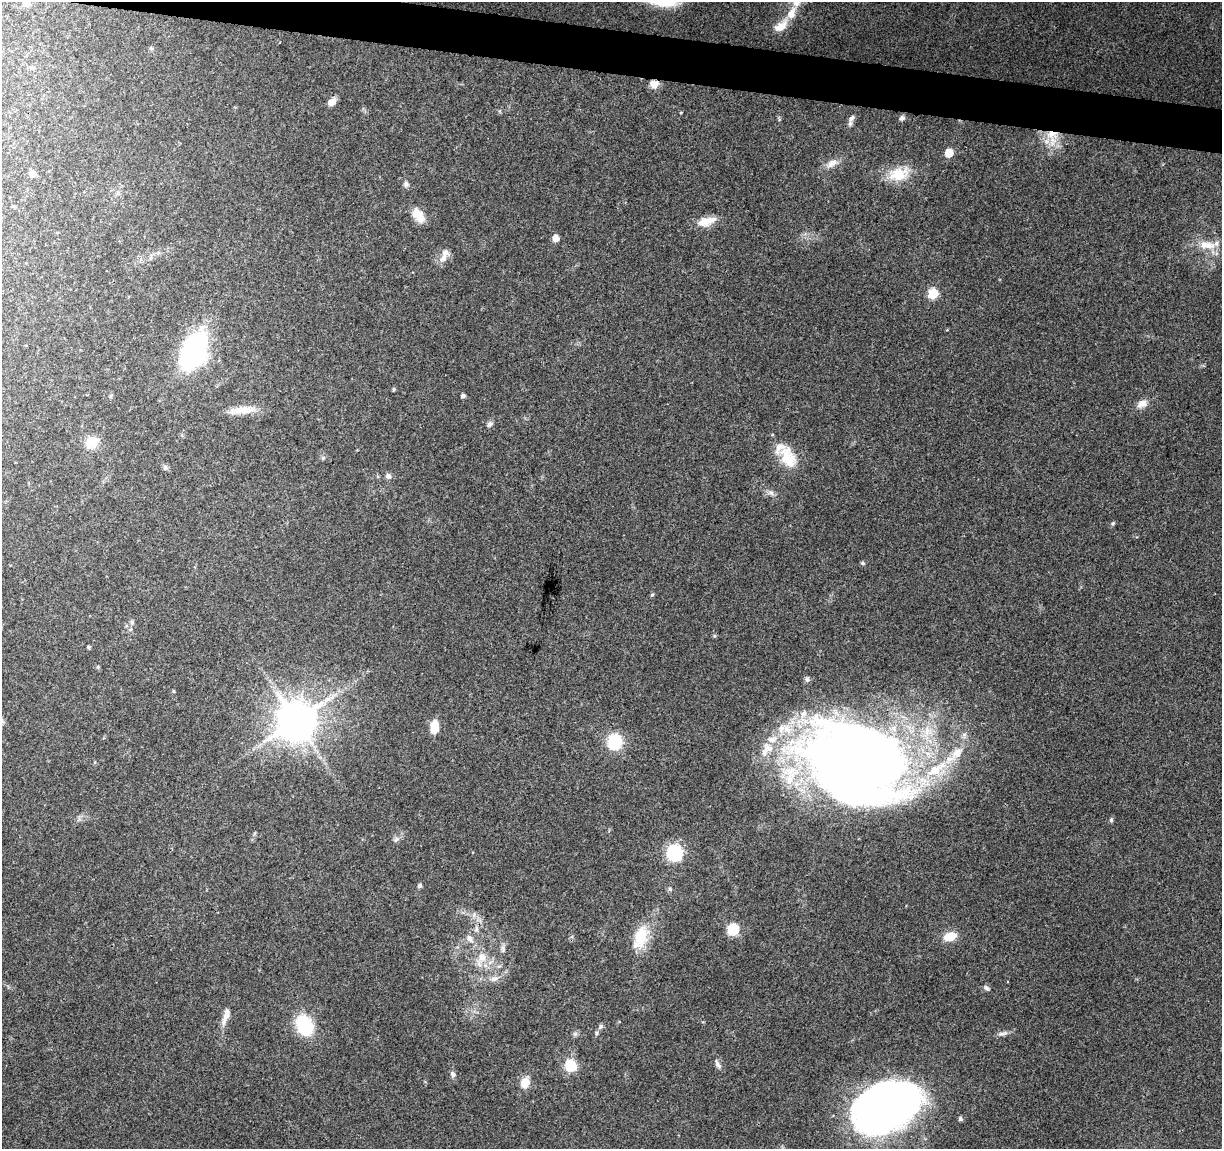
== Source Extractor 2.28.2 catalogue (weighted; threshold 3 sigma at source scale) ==
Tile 11 of 4 x 4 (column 3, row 3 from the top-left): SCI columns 2443-3662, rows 1372-2518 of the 4891 x 5096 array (HDU 1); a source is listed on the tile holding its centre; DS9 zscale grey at full resolution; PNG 1224 x 1151 px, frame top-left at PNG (2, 2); no overlay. Shown black and unused: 3% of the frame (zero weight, under 3 of 4 exposures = <1% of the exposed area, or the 3 px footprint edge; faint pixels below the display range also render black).
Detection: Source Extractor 2.28.2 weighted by HDU 2 'WHT'; one run over the whole footprint, this tile lists its part. Background 0.0914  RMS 0.0061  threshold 0.0273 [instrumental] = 3 sigma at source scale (4.5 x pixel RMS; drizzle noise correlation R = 1.50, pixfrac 1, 0.0396/0.0396 arcsec/px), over >= 5 px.
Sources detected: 86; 3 inside a brighter object's white glare — not listed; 14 inside a brighter listed object's ellipse — not listed separately; the other 69 listed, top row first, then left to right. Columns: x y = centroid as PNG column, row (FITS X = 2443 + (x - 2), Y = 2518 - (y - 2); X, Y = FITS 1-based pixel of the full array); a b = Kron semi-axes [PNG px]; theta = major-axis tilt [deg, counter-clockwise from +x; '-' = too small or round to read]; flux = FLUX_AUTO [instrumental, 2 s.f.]
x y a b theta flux
26 3 5 5 - 11
792 13 21 11 64 8.7
151 48 6 4 -2 0.91
32 68 6 4 -19 0.93
654 84 11 8 -8 5
332 102 8 6 39 5.3
851 118 10 6 59 1.9
902 118 6 6 - 1.8
1052 134 20 17 78 16
949 153 5 5 - 14
832 163 18 9 31 5.2
32 174 5 5 - 6.1
898 174 29 18 14 16
406 184 8 6 80 1.6
418 215 19 10 -56 7.8
706 221 24 11 14 8.9
556 238 5 5 - 5.1
1207 245 26 10 -6 9.8
443 258 17 8 46 4.6
933 293 6 6 - 32
197 354 24 18 85 140
394 389 5 4 - 0.82
463 395 4 4 - 1.7
1142 404 14 9 27 4.7
243 410 35 9 7 9.2
490 424 8 6 45 1.8
92 442 13 11 29 13
788 457 31 19 -58 17
323 458 6 5 - 1.1
165 467 8 6 76 1.4
388 476 8 7 - 2
771 493 9 7 -23 2.2
1113 523 5 4 - 0.79
863 563 6 4 -22 0.84
652 594 5 5 - 0.95
132 622 7 4 -89 1.1
130 629 6 4 31 1
89 647 4 3 - 0.92
98 667 6 4 -73 0.7
807 679 7 6 - 1.6
173 691 5 3 - 0.57
296 720 11 11 - 2000
434 727 13 8 85 11
615 742 7 6 - 100
857 759 107 73 -12 620
1111 820 6 5 - 0.99
396 839 9 5 62 1.8
674 853 7 7 - 130
420 886 5 5 - 1.4
670 889 6 4 -47 0.86
476 929 8 4 -82 1.6
733 929 6 6 - 47
950 936 14 9 14 10
640 937 32 17 70 19
469 938 11 8 -53 3.5
503 949 10 5 -78 1.8
482 957 12 12 - 7.7
494 978 12 7 16 3.4
986 988 8 5 -38 1.6
226 1016 24 7 74 5.5
304 1025 24 17 -62 30
601 1026 9 5 46 1.5
1002 1033 16 4 13 2.4
718 1064 13 6 -61 2.4
571 1065 6 6 - 55
453 1074 8 6 -60 1.9
525 1083 11 8 74 8.7
890 1104 58 38 34 390
960 1119 5 5 - 1.4
Overlapping masked pixels (flux is a lower limit): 2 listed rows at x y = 654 84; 1052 134
Isophote crosses this tile's border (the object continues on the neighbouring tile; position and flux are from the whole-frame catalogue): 1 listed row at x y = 26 3